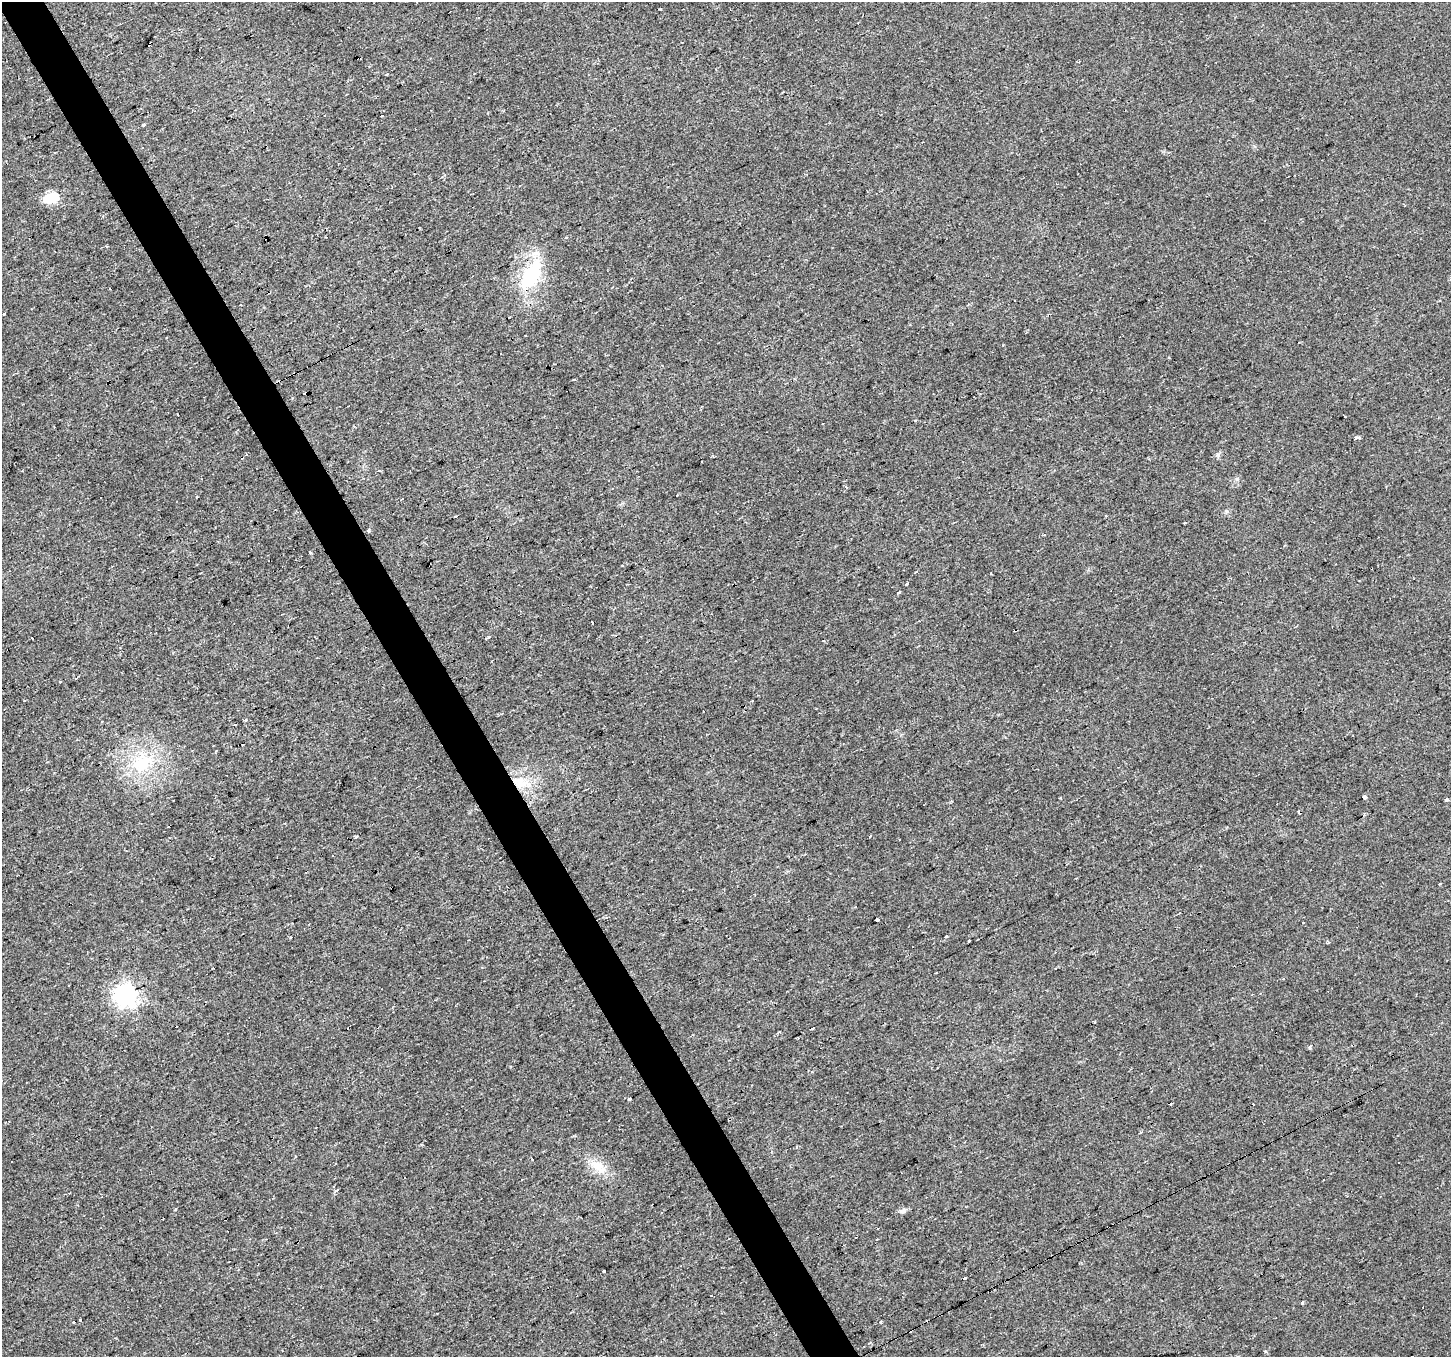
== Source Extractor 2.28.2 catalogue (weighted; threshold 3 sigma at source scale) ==
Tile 11 of 4 x 4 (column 3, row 3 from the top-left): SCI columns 2898-4346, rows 1461-2815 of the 5796 x 5687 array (HDU 1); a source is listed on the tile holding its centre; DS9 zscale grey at full resolution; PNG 1453 x 1359 px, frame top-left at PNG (2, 2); no overlay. Shown black and unused: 3% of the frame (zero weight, under 2 of 3 exposures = <1% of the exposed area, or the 3 px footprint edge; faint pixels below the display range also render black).
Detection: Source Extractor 2.28.2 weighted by HDU 2 'WHT'; one run over the whole footprint, this tile lists its part. Background 0.0148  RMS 0.006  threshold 0.0271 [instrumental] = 3 sigma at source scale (4.5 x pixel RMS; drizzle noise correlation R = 1.50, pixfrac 1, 0.0396/0.0396 arcsec/px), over >= 5 px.
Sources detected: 94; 1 inside a brighter object's white glare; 36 cosmic-ray / hot-pixel residue — not listed; the other 57 listed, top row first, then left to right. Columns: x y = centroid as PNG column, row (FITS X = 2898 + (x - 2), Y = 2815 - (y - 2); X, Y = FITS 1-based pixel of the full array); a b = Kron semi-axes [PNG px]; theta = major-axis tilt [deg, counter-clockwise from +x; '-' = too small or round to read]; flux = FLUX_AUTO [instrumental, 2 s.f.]
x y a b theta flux
660 9 3 2 - 1.1
150 44 5 3 - 14
144 125 3 3 - 9.7
53 197 6 6 - 30
566 237 4 3 - 0.83
531 275 40 20 61 40
3 314 3 3 - 3.9
1299 343 2 2 - 0.69
178 414 3 3 - 2.3
1357 438 5 3 - 8.5
701 462 3 2 - 1.1
1237 479 6 5 - 1
846 487 4 2 - 0.79
677 495 3 2 - 0.86
197 496 3 2 - 0.63
455 516 3 3 - 2
1184 523 3 3 - 3.2
369 530 3 3 - 8.7
310 553 3 3 - 1.8
917 571 3 3 - 1.2
907 583 3 3 - 4
899 592 4 3 - 4.3
489 637 3 3 - 3.3
32 638 3 2 - 2
76 678 4 2 - 0.51
60 682 3 2 - 1.4
245 720 3 3 - 2.1
142 763 32 24 54 32
520 783 27 15 -12 17
1060 797 3 2 - 0.53
1365 797 4 3 - 8.2
1446 799 4 3 - 3.7
869 836 3 3 - 3.9
356 837 4 3 - 2
1439 884 4 3 - 2.4
877 920 3 3 - 2.4
946 936 3 3 - 5
969 940 3 3 - 4.8
1328 942 6 4 -36 0.75
1284 978 3 3 - 1.8
125 995 8 8 - 380
812 1028 4 3 - 2.3
1310 1047 3 3 - 3.5
629 1098 3 3 - 12
532 1159 3 3 - 2.9
598 1166 27 12 -38 11
334 1187 4 3 - 1.2
175 1209 3 3 - 10
903 1211 9 6 15 2.1
855 1238 3 2 - 1.5
604 1271 3 3 - 3.4
965 1277 4 3 - 6.8
1302 1302 3 3 - 5.2
80 1319 3 3 - 2.9
881 1321 3 3 - 2.6
73 1322 3 3 - 2
1412 1356 4 3 - 6.1
Overlapping masked pixels (flux is a lower limit): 3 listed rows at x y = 150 44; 531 275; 520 783
Isophote crosses this tile's border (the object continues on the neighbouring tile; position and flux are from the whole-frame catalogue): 1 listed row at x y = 1412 1356
Unlisted compact peaks at least as high as the median listed source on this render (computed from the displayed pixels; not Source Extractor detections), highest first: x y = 1217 455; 1226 511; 1003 345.